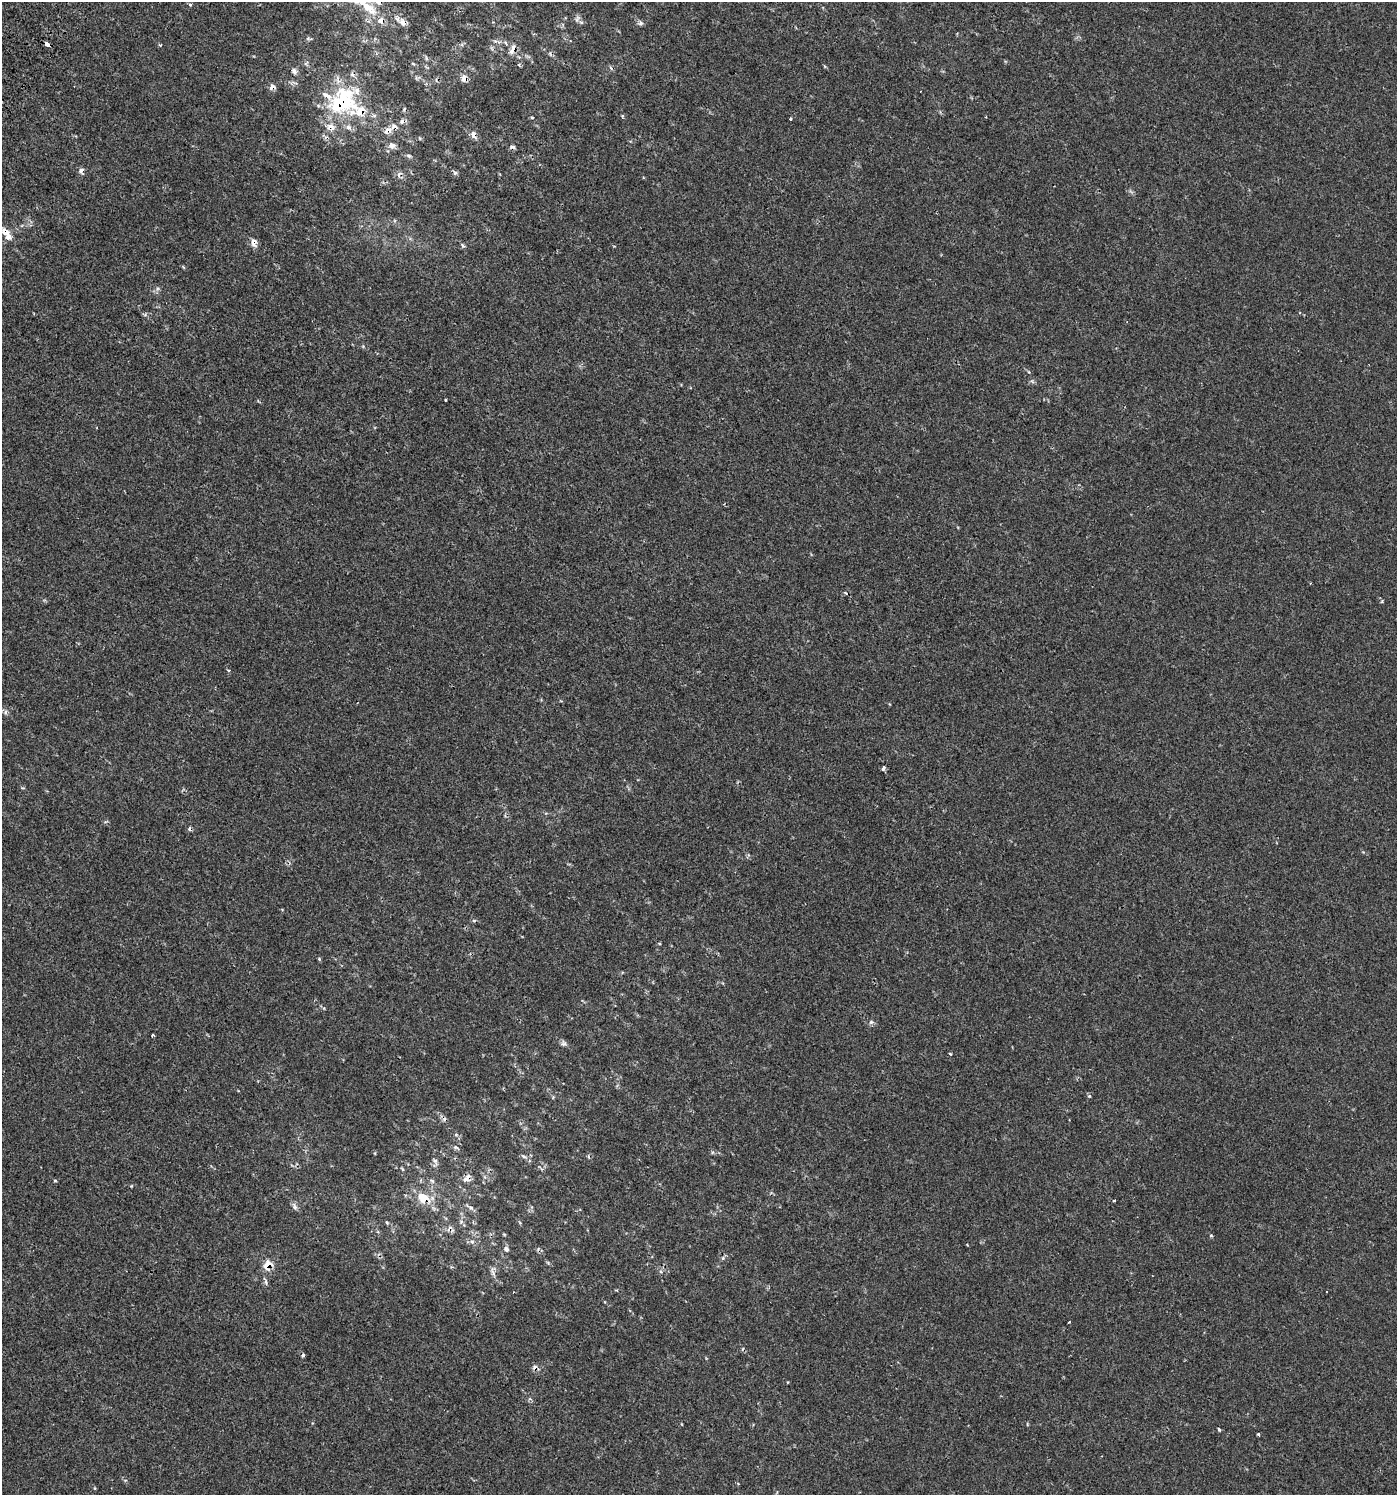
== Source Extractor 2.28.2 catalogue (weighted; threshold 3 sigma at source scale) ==
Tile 11 of 4 x 4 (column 3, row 3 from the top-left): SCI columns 3025-4419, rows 1547-3039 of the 6121 x 6097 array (HDU 1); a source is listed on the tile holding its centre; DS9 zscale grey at full resolution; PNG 1399 x 1497 px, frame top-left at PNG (2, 2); no overlay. Shown black and unused: <1% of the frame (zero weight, under 2 of 3 exposures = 3% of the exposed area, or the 3 px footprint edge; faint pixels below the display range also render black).
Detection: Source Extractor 2.28.2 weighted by HDU 2 'WHT'; one run over the whole footprint, this tile lists its part. Background 2.31e-04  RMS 0.0026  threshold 0.0115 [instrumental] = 3 sigma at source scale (4.5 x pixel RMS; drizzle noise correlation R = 1.50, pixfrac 1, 0.0396/0.0396 arcsec/px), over >= 5 px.
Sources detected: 99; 14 cosmic-ray / hot-pixel residue — not listed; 10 inside a brighter listed object's ellipse — not listed separately; the other 75 listed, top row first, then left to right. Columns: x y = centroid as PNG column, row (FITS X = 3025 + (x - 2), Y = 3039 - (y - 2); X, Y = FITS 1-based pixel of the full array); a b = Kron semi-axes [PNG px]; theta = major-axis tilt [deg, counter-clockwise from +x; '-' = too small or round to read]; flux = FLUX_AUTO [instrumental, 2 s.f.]
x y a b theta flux
190 5 5 4 - 0.3
365 5 50 14 -37 9.7
577 19 8 6 69 0.68
403 22 11 9 -37 1.7
641 23 7 6 - 0.63
506 43 6 3 -70 0.34
47 44 5 3 - 5.4
512 49 17 7 65 1.7
426 58 8 3 -77 0.35
519 65 5 3 - 0.26
825 66 5 3 - 0.25
294 72 8 5 -68 0.86
416 78 6 4 73 0.35
464 78 10 8 -87 1.4
294 83 9 3 -21 0.46
272 87 8 7 - 1.1
342 101 42 33 32 25
532 117 3 3 - 0.34
986 117 3 3 - 0.16
790 119 3 3 - 1.9
388 131 12 8 27 1.4
473 135 12 6 -72 1.1
392 145 9 8 - 1.3
409 156 7 5 -18 0.46
81 171 8 7 - 0.84
455 173 6 5 - 0.49
5 232 16 8 -41 2.4
254 242 10 8 88 1.4
463 246 6 4 -69 0.45
183 267 5 3 - 0.23
157 288 6 4 -72 0.41
1029 372 5 3 - 0.24
446 400 3 2 - 0.26
228 670 4 3 - 0.31
6 712 7 4 71 0.56
883 768 5 4 - 0.73
659 944 5 3 - 0.26
319 959 5 4 - 0.29
871 1022 7 5 29 0.5
152 1035 3 3 - 0.42
564 1043 9 7 -44 0.69
950 1054 4 3 - 0.29
1089 1096 5 4 - 0.28
456 1135 6 4 -1 0.36
456 1147 7 5 -21 0.53
375 1153 5 3 - 0.19
524 1156 11 5 -29 0.65
435 1160 7 6 - 0.61
402 1169 6 3 -52 0.27
484 1177 6 4 -70 0.44
467 1178 14 9 47 1.6
55 1180 5 3 - 0.26
432 1181 7 5 -45 0.51
131 1186 4 4 - 0.21
422 1197 26 13 -4 5
1114 1200 4 2 - 0.21
294 1206 11 6 -64 0.82
470 1207 13 5 -31 0.82
461 1221 7 6 - 0.6
387 1223 5 4 - 0.31
1211 1235 4 4 - 0.27
472 1242 7 5 -43 0.63
506 1249 6 6 - 0.87
723 1258 6 5 - 0.46
548 1263 6 3 -72 0.3
268 1265 12 9 57 3.1
493 1272 19 6 -84 1.3
266 1282 8 4 -81 0.46
1326 1292 3 2 - 0.46
1069 1322 3 2 - 0.21
303 1355 4 3 - 0.81
1219 1429 3 3 - 0.65
1258 1434 4 3 - 0.32
738 1483 5 3 - 0.19
95 1488 5 3 - 0.19
Overlapping masked pixels (flux is a lower limit): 13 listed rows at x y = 403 22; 47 44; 512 49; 464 78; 272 87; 342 101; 388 131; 473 135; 5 232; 254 242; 467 1178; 422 1197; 268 1265
Isophote crosses this tile's border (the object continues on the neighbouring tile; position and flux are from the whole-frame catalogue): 2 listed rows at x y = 365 5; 5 232
Unlisted compact peaks at least as high as the median listed source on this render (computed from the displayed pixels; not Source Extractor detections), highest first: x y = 1382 601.